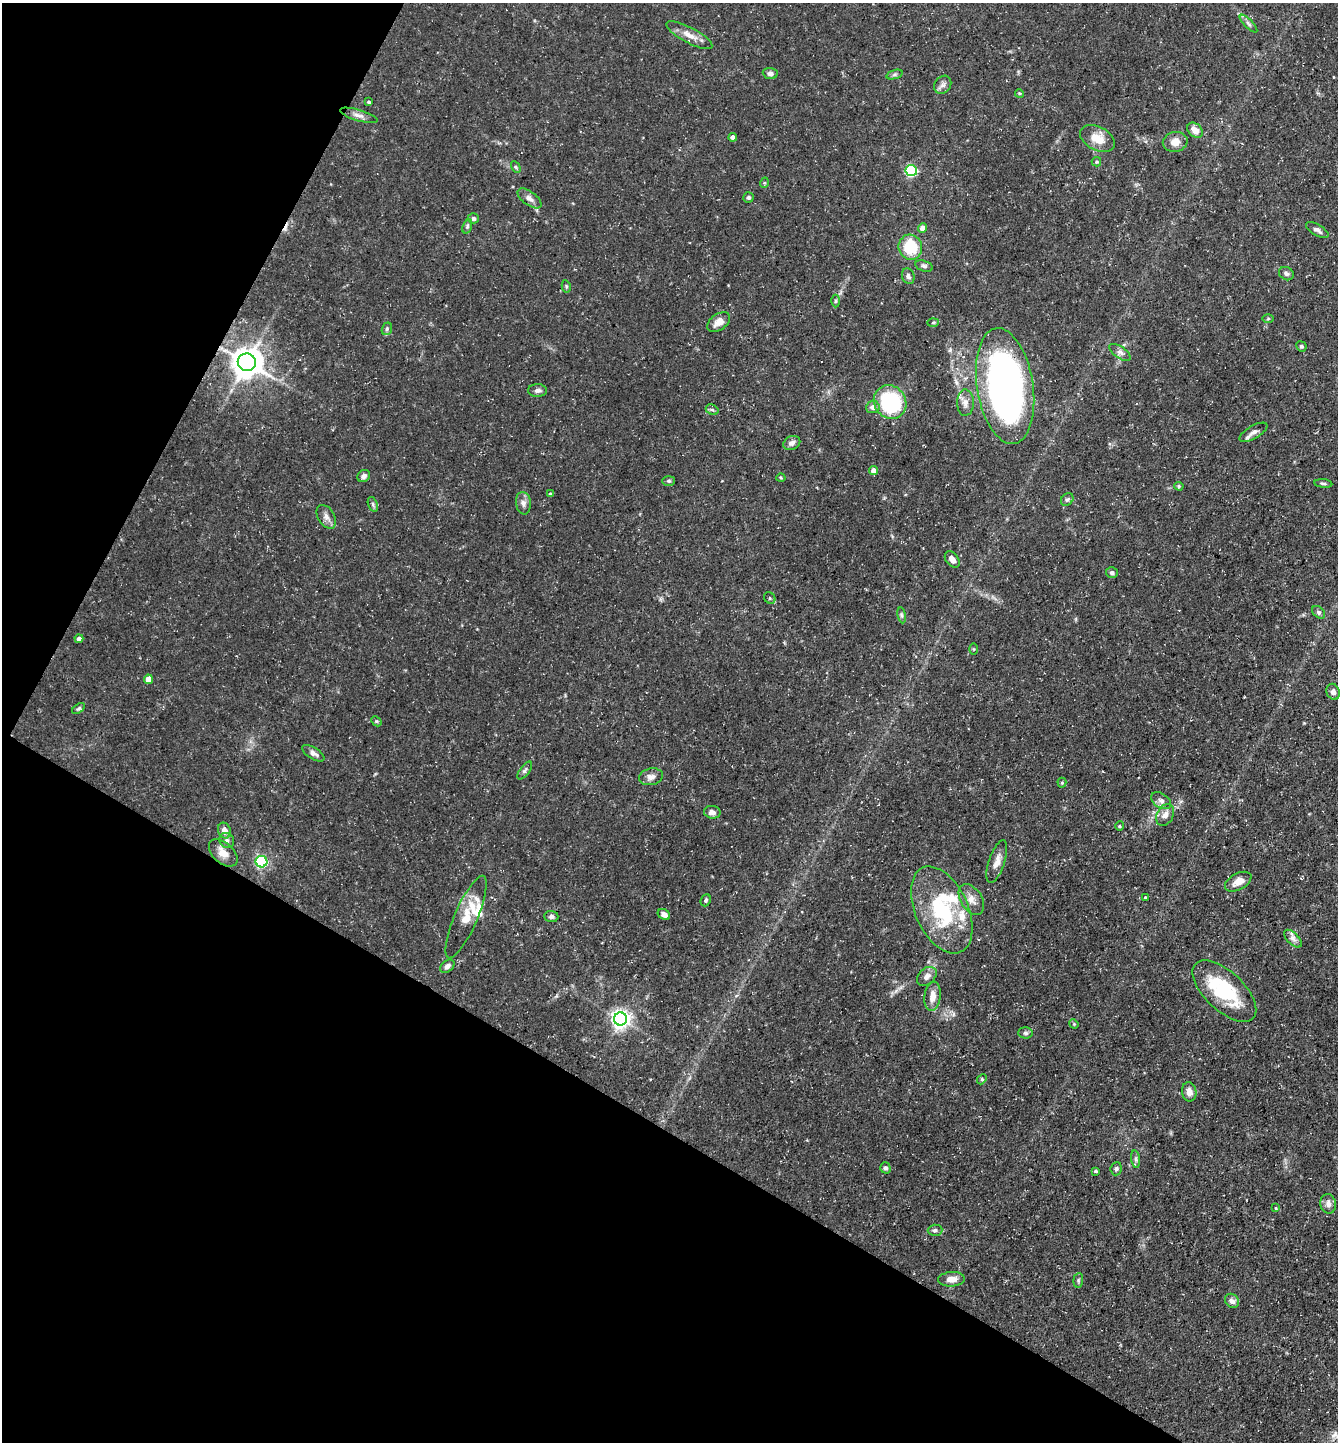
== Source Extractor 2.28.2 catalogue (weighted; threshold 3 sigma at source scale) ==
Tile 9 of 4 x 4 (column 1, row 3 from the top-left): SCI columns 145-1480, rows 1441-2880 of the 5770 x 5760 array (HDU 1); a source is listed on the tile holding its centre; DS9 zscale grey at full resolution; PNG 1340 x 1444 px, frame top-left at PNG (2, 3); each listed source drawn as its Kron ellipse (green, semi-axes under 4 px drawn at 4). Shown black and unused: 30% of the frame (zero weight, under 3 of 5 exposures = <1% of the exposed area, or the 3 px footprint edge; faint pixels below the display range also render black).
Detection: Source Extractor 2.28.2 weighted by HDU 2 'WHT'; one run over the whole footprint, this tile lists its part. Background 0.0709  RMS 0.0045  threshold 0.0205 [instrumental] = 3 sigma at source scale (4.5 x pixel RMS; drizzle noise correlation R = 1.50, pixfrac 1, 0.05/0.05 arcsec/px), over >= 5 px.
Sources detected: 115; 1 inside a brighter object's white glare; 1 cosmic-ray / hot-pixel residue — neither listed nor drawn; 7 inside a brighter listed object's ellipse — not listed separately; the other 106 listed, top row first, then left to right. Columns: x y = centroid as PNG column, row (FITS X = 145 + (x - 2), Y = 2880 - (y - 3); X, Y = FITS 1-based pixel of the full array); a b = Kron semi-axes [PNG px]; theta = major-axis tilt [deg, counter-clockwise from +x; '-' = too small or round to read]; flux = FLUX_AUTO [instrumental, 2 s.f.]
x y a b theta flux
1248 24 11 4 -45 1.3
689 35 26 7 -28 5.1
770 73 7 5 -6 1.7
894 75 8 3 19 0.88
943 85 9 8 - 1.9
1019 93 4 3 - 0.47
369 102 3 3 - 0.71
359 115 19 5 -16 2.4
1195 130 9 6 -44 3.9
733 137 4 4 - 2.1
1097 138 19 11 -27 7.1
1175 142 12 10 12 4.1
1096 162 5 4 - 0.66
516 167 6 4 -60 0.69
911 171 6 5 - 57
764 183 5 3 - 0.44
749 197 5 5 - 1.1
530 198 14 6 -37 2.4
473 218 5 5 - 1.5
467 226 7 4 71 0.88
923 228 4 4 - 4.1
1317 230 13 5 -31 1.6
910 247 12 11 - 17
924 266 9 5 -15 1.2
1286 274 8 6 -31 1.3
908 276 8 6 -70 1.3
566 286 6 4 -79 0.67
836 301 6 4 89 0.71
1268 318 6 4 1 0.61
719 322 13 8 36 3.7
933 322 6 4 2 0.56
387 329 6 5 - 0.84
1301 346 5 5 - 0.8
1120 352 12 5 -34 1.8
247 362 9 8 - 810
1005 386 58 28 -81 230
537 391 9 6 1 1.5
890 402 17 15 -53 44
965 403 13 8 -90 3.2
873 407 7 6 - 2.4
712 410 7 5 -28 0.82
1253 432 16 6 30 2.3
792 443 9 6 22 2
874 470 4 4 - 3.3
364 476 7 5 31 1.9
781 478 4 4 - 0.5
669 481 6 5 - 0.8
1323 483 9 3 -5 0.7
1179 486 5 4 - 0.66
550 494 4 4 - 0.87
1067 500 7 5 51 1.1
523 503 11 7 -82 2.1
373 504 8 4 -72 0.88
326 517 13 8 -58 2.6
952 559 9 6 -54 3.1
1112 573 6 5 - 1.2
770 598 6 5 - 0.82
1319 612 7 5 -42 1
902 615 8 4 -81 0.9
79 639 4 4 - 2.3
974 649 5 3 - 0.43
148 679 5 4 - 5.2
1333 692 8 6 -68 1.8
79 708 7 4 35 0.79
376 721 6 4 -42 0.61
313 753 12 5 -32 2.2
525 770 10 4 54 1.1
651 777 12 8 12 2.6
1062 783 5 4 - 0.55
1161 801 11 7 -34 2
712 812 8 6 -5 2.3
1165 815 11 8 62 3.2
1120 826 4 4 - 0.6
224 831 8 6 -69 3.6
227 840 8 7 - 1.7
223 853 17 10 -42 5.3
261 862 6 5 - 68
997 862 22 8 71 3.9
1238 882 14 8 28 4.4
1145 897 3 3 - 0.52
971 899 17 10 -57 4
706 900 6 5 - 1
942 910 46 26 -65 39
664 914 7 5 -34 2.1
551 916 7 5 -3 1.3
466 917 44 11 67 10
1293 939 11 5 -45 1.9
447 966 8 5 40 1.8
927 976 11 8 42 2.5
1224 991 39 19 -43 32
933 996 15 8 82 4.9
620 1019 6 6 - 240
1074 1024 5 4 - 0.46
1026 1033 7 5 -2 1.1
982 1079 5 4 - 0.59
1189 1092 10 7 -80 2.9
1136 1159 9 4 -82 1.1
885 1168 5 5 - 1.2
1116 1169 6 5 - 0.95
1095 1171 4 3 - 0.68
1328 1204 10 7 -80 2.4
1276 1208 3 3 - 0.37
935 1230 7 5 2 1.1
952 1279 13 7 4 3.9
1078 1280 7 5 83 0.78
1232 1301 8 6 -48 2